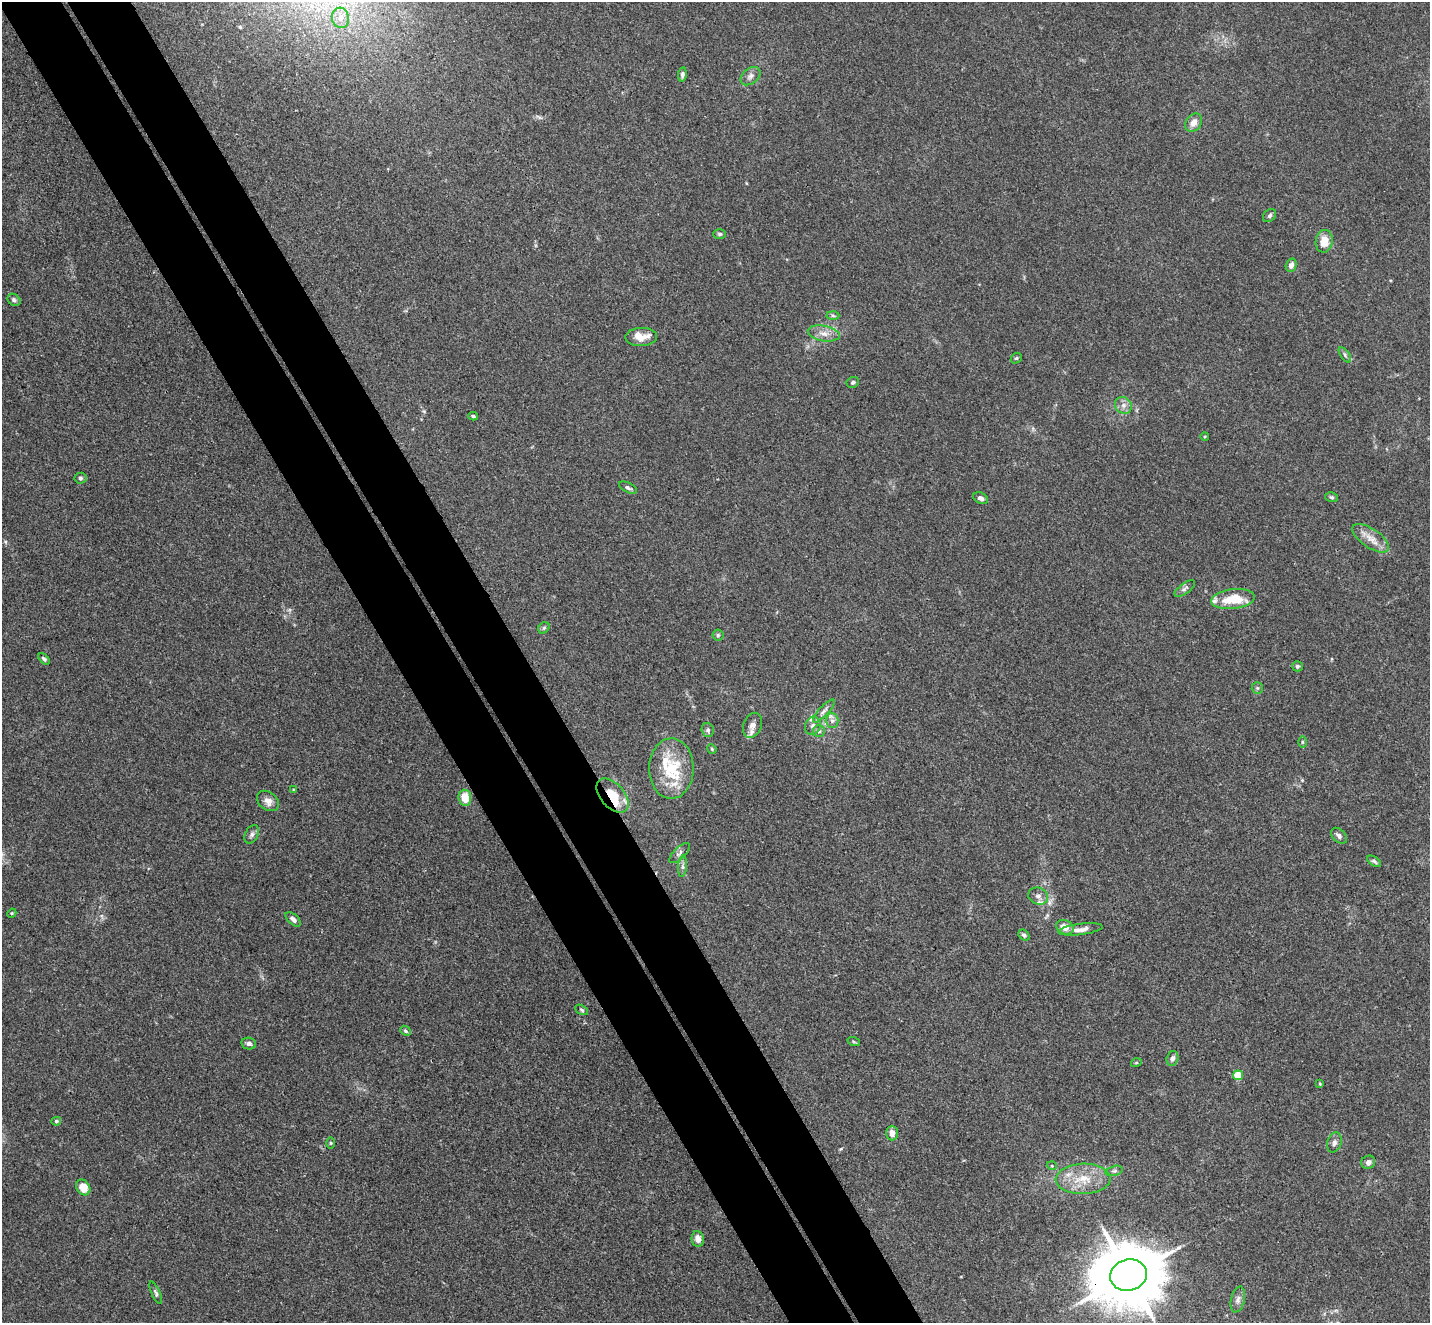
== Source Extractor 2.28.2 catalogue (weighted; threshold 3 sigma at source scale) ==
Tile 11 of 4 x 4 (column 3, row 3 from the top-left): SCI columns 2908-4335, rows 1504-2824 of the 5813 x 5784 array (HDU 1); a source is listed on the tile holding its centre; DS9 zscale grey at full resolution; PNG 1432 x 1325 px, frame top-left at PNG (2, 2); each listed source drawn as its Kron ellipse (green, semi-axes under 4 px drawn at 4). Shown black and unused: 9% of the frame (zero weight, under 3 of 4 exposures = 5% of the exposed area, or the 3 px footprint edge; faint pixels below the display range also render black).
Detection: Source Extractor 2.28.2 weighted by HDU 2 'WHT'; one run over the whole footprint, this tile lists its part. Background 0.0385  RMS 0.0041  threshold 0.0186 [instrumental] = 3 sigma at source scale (4.5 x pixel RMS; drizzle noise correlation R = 1.50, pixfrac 1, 0.05/0.05 arcsec/px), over >= 5 px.
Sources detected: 81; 1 inside a brighter object's white glare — neither listed nor drawn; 5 inside a brighter listed object's ellipse — not listed separately; the other 75 listed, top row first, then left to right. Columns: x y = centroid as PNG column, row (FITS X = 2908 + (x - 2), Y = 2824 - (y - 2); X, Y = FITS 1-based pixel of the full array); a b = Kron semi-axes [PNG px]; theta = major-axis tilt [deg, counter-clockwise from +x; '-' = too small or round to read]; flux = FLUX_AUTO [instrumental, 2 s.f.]
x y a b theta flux
340 18 10 8 -76 3.1
682 75 7 4 81 1.1
750 76 11 7 39 1.9
1193 123 10 7 53 2.8
1270 216 7 5 46 0.9
720 234 6 5 - 0.67
1324 241 11 8 81 5.2
1291 265 7 5 72 2.1
14 300 7 5 -38 0.93
833 316 6 4 -2 0.65
824 333 16 7 -10 3.4
641 337 16 9 2 5.5
1345 355 9 4 -56 0.93
1016 358 6 5 - 0.6
853 382 6 5 - 0.78
1123 405 9 8 - 2
473 416 5 4 - 0.68
1205 436 4 3 - 0.35
80 478 6 5 - 0.85
628 488 10 5 -26 1
1331 497 6 4 -15 0.67
980 498 7 5 -26 1.4
1371 538 21 9 -34 4.8
1185 589 12 5 35 1.2
1233 599 22 10 7 12
544 628 6 5 - 0.63
718 635 5 5 - 0.74
44 659 7 4 -48 0.81
1297 666 5 5 - 0.87
1257 688 6 5 - 0.64
824 711 15 5 47 1.7
832 721 7 6 - 1.4
752 725 13 9 68 2.7
813 726 9 7 70 1.9
708 730 7 6 - 1.1
819 731 6 6 - 0.86
1302 742 6 4 -90 0.55
712 749 5 4 - 0.5
671 769 30 22 89 18
293 790 4 3 - 0.42
612 796 20 12 -48 9.5
465 798 8 6 -83 6.5
268 801 12 9 -38 2.9
252 834 10 6 61 1.4
1339 836 9 6 -44 1.5
680 853 13 5 44 1.4
1374 861 8 4 -34 0.79
683 866 11 4 85 1.3
1038 896 10 8 -24 2.1
12 913 5 3 - 0.38
293 919 9 5 -43 1.4
1065 927 9 7 -25 3.4
1080 929 22 5 7 2.9
1024 935 6 4 -43 0.94
582 1010 7 4 -29 0.7
405 1031 6 4 -41 0.67
854 1042 6 4 -19 0.52
249 1043 7 6 - 1.4
1173 1058 7 6 - 1.4
1136 1063 5 3 - 0.42
1238 1075 5 5 - 12
1320 1084 4 3 - 0.42
56 1121 5 4 - 0.78
892 1133 7 5 -90 2.3
1334 1142 10 7 73 1.6
331 1143 6 4 -89 0.48
1368 1162 7 6 - 1.6
1052 1166 5 3 - 0.36
1114 1171 9 5 13 0.87
1083 1179 27 15 2 11
83 1187 8 6 -58 6.3
698 1239 8 6 -81 2.8
1129 1275 18 15 17 3400
156 1293 12 4 -66 0.93
1238 1299 13 7 76 1.9
Overlapping masked pixels (flux is a lower limit): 2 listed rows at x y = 612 796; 1129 1275